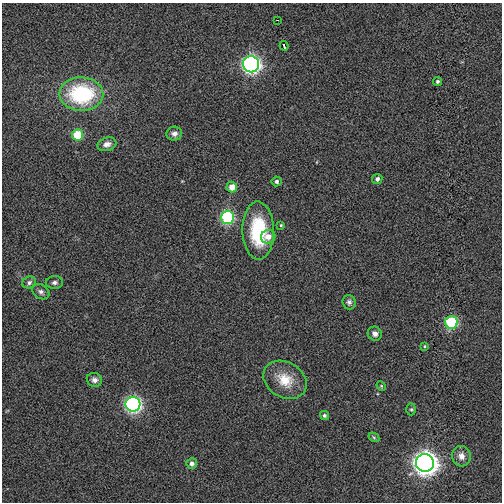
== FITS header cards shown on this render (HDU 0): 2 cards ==
NAXIS1  =                  500
NAXIS2  =                  500

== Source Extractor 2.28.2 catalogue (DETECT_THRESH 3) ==
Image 500 x 500 px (HDU 0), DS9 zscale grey, 1 PNG px = 1 image px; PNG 504 x 504 px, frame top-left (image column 1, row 500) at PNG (2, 3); each listed source drawn as its Kron ellipse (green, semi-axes under 4 px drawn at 4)
Background -2.33e-04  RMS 0.069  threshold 0.208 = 3 sigma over >= 5 px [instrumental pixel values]
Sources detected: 32; all 32 listed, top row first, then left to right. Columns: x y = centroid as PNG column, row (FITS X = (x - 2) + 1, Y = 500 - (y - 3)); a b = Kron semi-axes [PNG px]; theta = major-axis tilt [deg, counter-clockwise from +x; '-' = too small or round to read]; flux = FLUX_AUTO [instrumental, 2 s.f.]
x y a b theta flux
277 20 2 2 - 3.3
284 46 5 2 - 9.5
251 64 8 8 - 1300
437 81 4 4 - 8.9
81 94 22 16 -1 480
174 133 8 7 - 20
77 135 5 5 - 150
107 144 9 6 17 27
377 179 5 5 - 16
276 181 5 5 - 12
232 187 5 5 - 58
227 217 6 6 - 510
281 225 3 3 - 5.5
258 231 29 15 -89 300
268 237 7 6 - 32
29 282 7 6 - 12
54 282 9 6 1 15
41 292 9 7 -33 17
349 302 7 6 - 14
451 322 6 6 - 380
375 334 7 6 - 21
424 346 4 3 - 5.2
94 380 8 7 - 23
285 380 23 17 -32 120
381 386 5 4 - 5
133 404 7 7 - 990
411 409 6 5 - 7.3
324 416 5 4 - 10
374 437 6 4 -31 6.3
461 456 10 9 - 36
192 463 5 5 - 22
425 463 9 9 - 3700